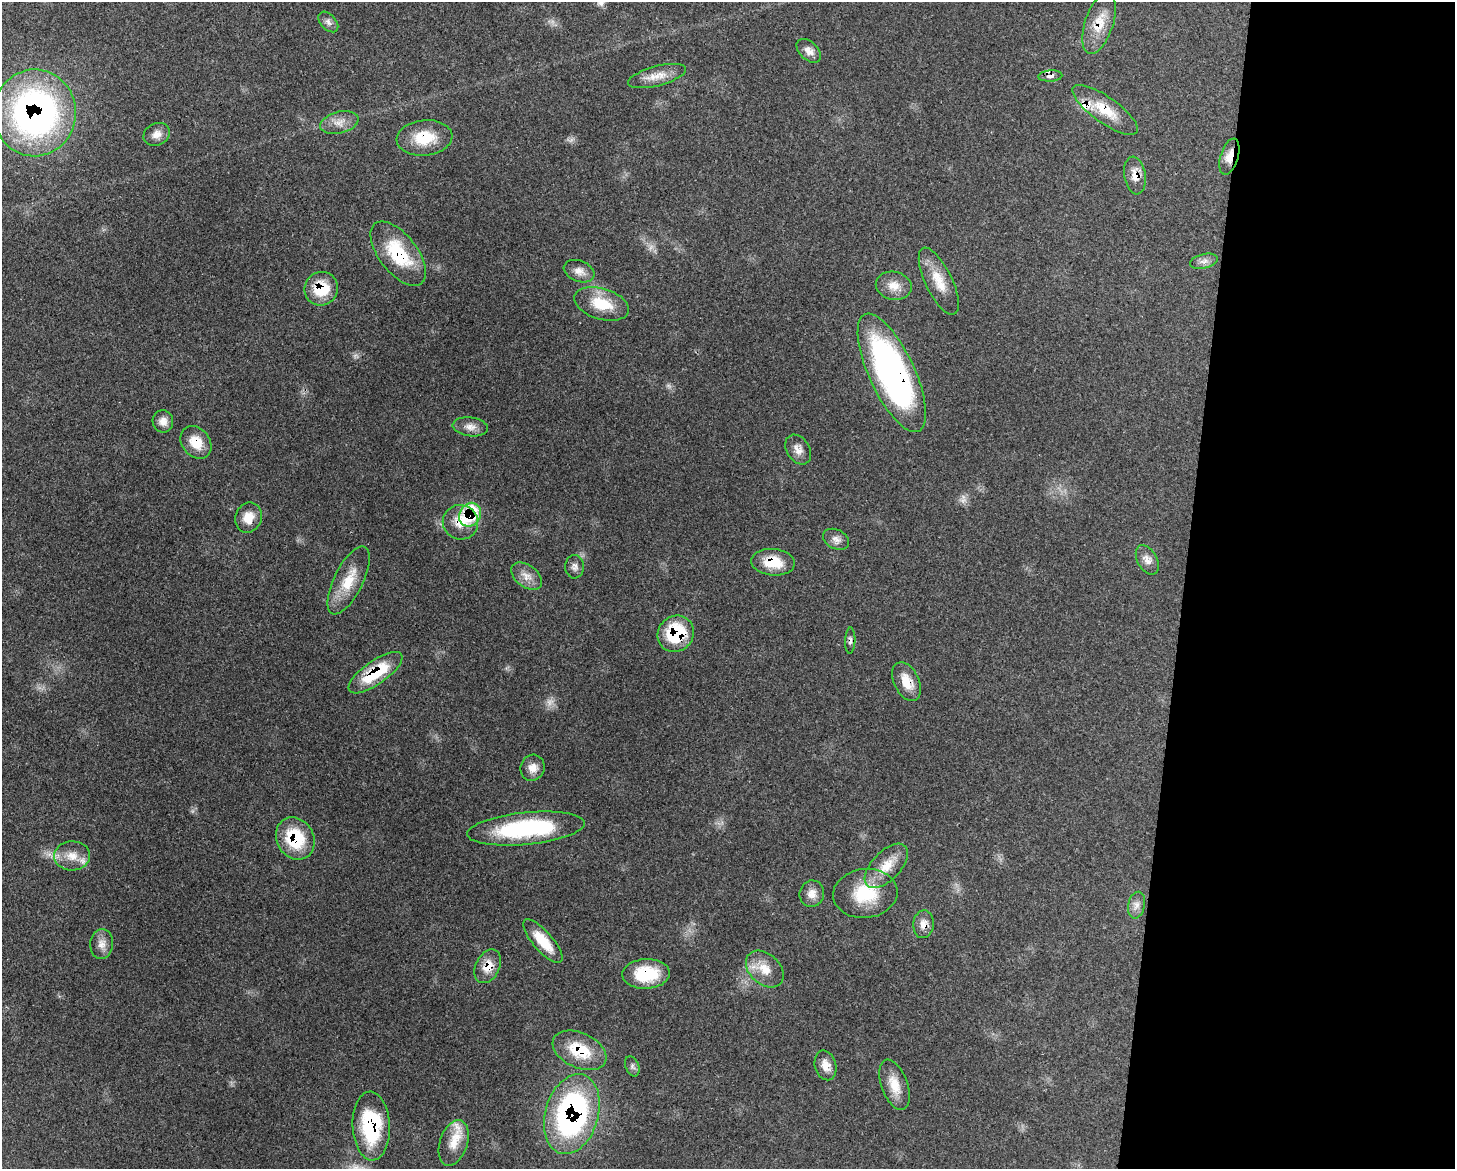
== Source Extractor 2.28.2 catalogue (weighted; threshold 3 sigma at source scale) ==
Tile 9 of 3 x 4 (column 3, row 3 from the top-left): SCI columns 3205-4657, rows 1248-2414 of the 4841 x 4829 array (HDU 1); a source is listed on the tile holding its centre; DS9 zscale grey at full resolution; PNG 1457 x 1171 px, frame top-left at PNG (2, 2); each listed source drawn as its Kron ellipse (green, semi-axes under 4 px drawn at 4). Shown black and unused: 19% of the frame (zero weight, under 3 of 4 exposures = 9% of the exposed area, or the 3 px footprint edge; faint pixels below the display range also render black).
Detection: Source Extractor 2.28.2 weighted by HDU 2 'WHT'; one run over the whole footprint, this tile lists its part. Background 0.44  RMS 0.0075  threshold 0.0338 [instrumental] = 3 sigma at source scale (4.5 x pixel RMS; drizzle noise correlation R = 1.50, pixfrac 1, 0.05/0.05 arcsec/px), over >= 5 px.
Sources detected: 63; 3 too faint to see at this stretch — neither listed nor drawn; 2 inside a brighter listed object's ellipse — not listed separately; the other 58 listed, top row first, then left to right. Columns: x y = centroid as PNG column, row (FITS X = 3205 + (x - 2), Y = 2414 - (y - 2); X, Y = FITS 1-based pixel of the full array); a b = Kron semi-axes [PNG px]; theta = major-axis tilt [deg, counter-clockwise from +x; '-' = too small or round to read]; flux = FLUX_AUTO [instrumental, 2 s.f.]
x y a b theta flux
328 22 12 7 -47 3.3
1099 23 32 14 72 17
809 51 14 9 -43 5.4
657 76 30 10 15 11
1050 76 12 5 4 3.2
1105 110 39 13 -35 21
35 113 43 41 85 270
339 123 19 10 14 8.7
157 134 13 11 26 6
424 138 28 17 6 26
1229 157 18 9 73 7.7
1135 175 19 10 -81 7.8
398 254 38 19 -52 44
1204 261 14 7 14 4.3
579 271 16 10 -20 6.3
939 281 36 13 -64 17
894 286 18 14 -10 10
321 289 17 16 - 25
602 304 28 15 -17 24
892 373 64 23 -65 250
163 421 11 10 - 5.4
470 427 17 9 -7 6.2
196 442 18 14 -52 15
798 449 16 11 -57 6.2
470 515 12 10 59 46
248 518 15 13 69 11
460 522 18 17 - 15
836 539 14 9 -27 4.7
1147 560 16 9 -61 5.9
773 562 22 13 -5 20
575 567 11 9 -89 3.5
527 576 17 11 -37 7.7
349 580 37 14 64 22
676 634 19 17 45 45
850 640 13 5 88 2.7
375 673 32 11 35 36
906 682 20 12 -65 14
532 768 13 12 - 6.8
526 829 59 16 6 87
295 838 22 18 -61 40
72 856 18 14 3 12
886 866 27 14 46 17
865 893 32 24 7 35
812 894 13 12 - 6.6
1137 905 13 8 77 4.8
923 924 14 10 86 6.5
543 941 27 9 -49 20
102 944 15 11 84 6.4
488 966 18 12 63 12
765 969 21 15 -43 14
646 974 24 15 2 33
579 1050 28 17 -24 31
825 1065 15 10 -74 7.9
632 1066 10 6 -68 2.2
894 1085 26 13 -70 14
572 1114 41 26 74 190
371 1126 34 18 -87 67
454 1143 23 13 71 13
Overlapping masked pixels (flux is a lower limit): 25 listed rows (the first 20) at x y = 1099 23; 1050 76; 1105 110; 35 113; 424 138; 1229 157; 1135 175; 398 254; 321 289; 892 373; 196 442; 470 515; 460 522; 773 562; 676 634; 850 640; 375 673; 906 682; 295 838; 923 924